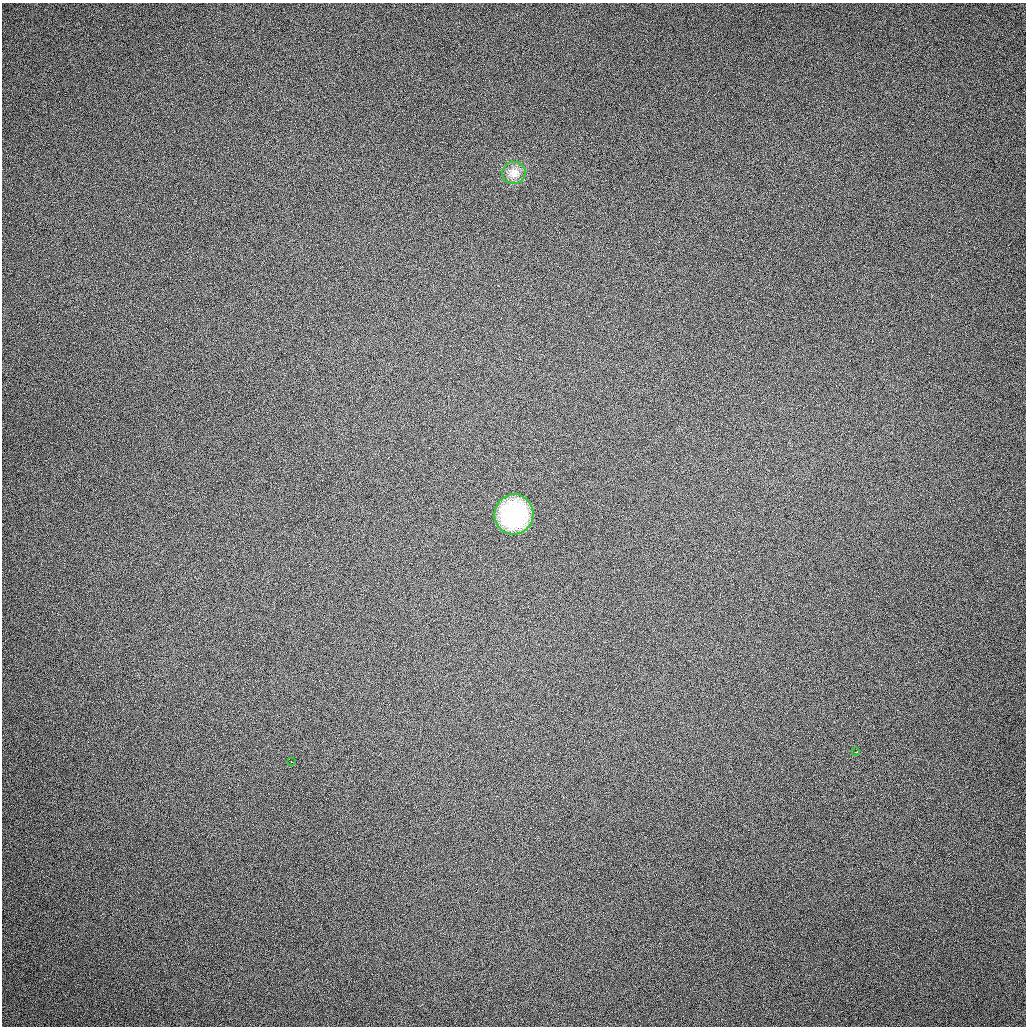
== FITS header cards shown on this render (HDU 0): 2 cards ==
NAXIS1  =                 1024 / length of data axis 1
NAXIS2  =                 1024 / length of data axis 2

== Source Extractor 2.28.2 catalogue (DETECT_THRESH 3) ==
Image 1024 x 1024 px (HDU 0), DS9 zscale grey, 1 PNG px = 1 image px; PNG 1028 x 1028 px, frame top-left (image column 1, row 1024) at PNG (2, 3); each listed source drawn as its Kron ellipse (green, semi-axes under 4 px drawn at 4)
Background 255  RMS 16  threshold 47.3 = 3 sigma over >= 5 px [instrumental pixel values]
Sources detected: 4; all 4 listed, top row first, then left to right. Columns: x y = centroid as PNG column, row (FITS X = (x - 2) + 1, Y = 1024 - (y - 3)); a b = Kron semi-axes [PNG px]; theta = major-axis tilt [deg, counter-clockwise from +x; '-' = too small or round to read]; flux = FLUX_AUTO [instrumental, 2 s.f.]
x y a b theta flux
514 173 12 11 - 15000
514 514 20 19 - 120000
856 752 3 2 - 1700
291 761 2 2 - 1000